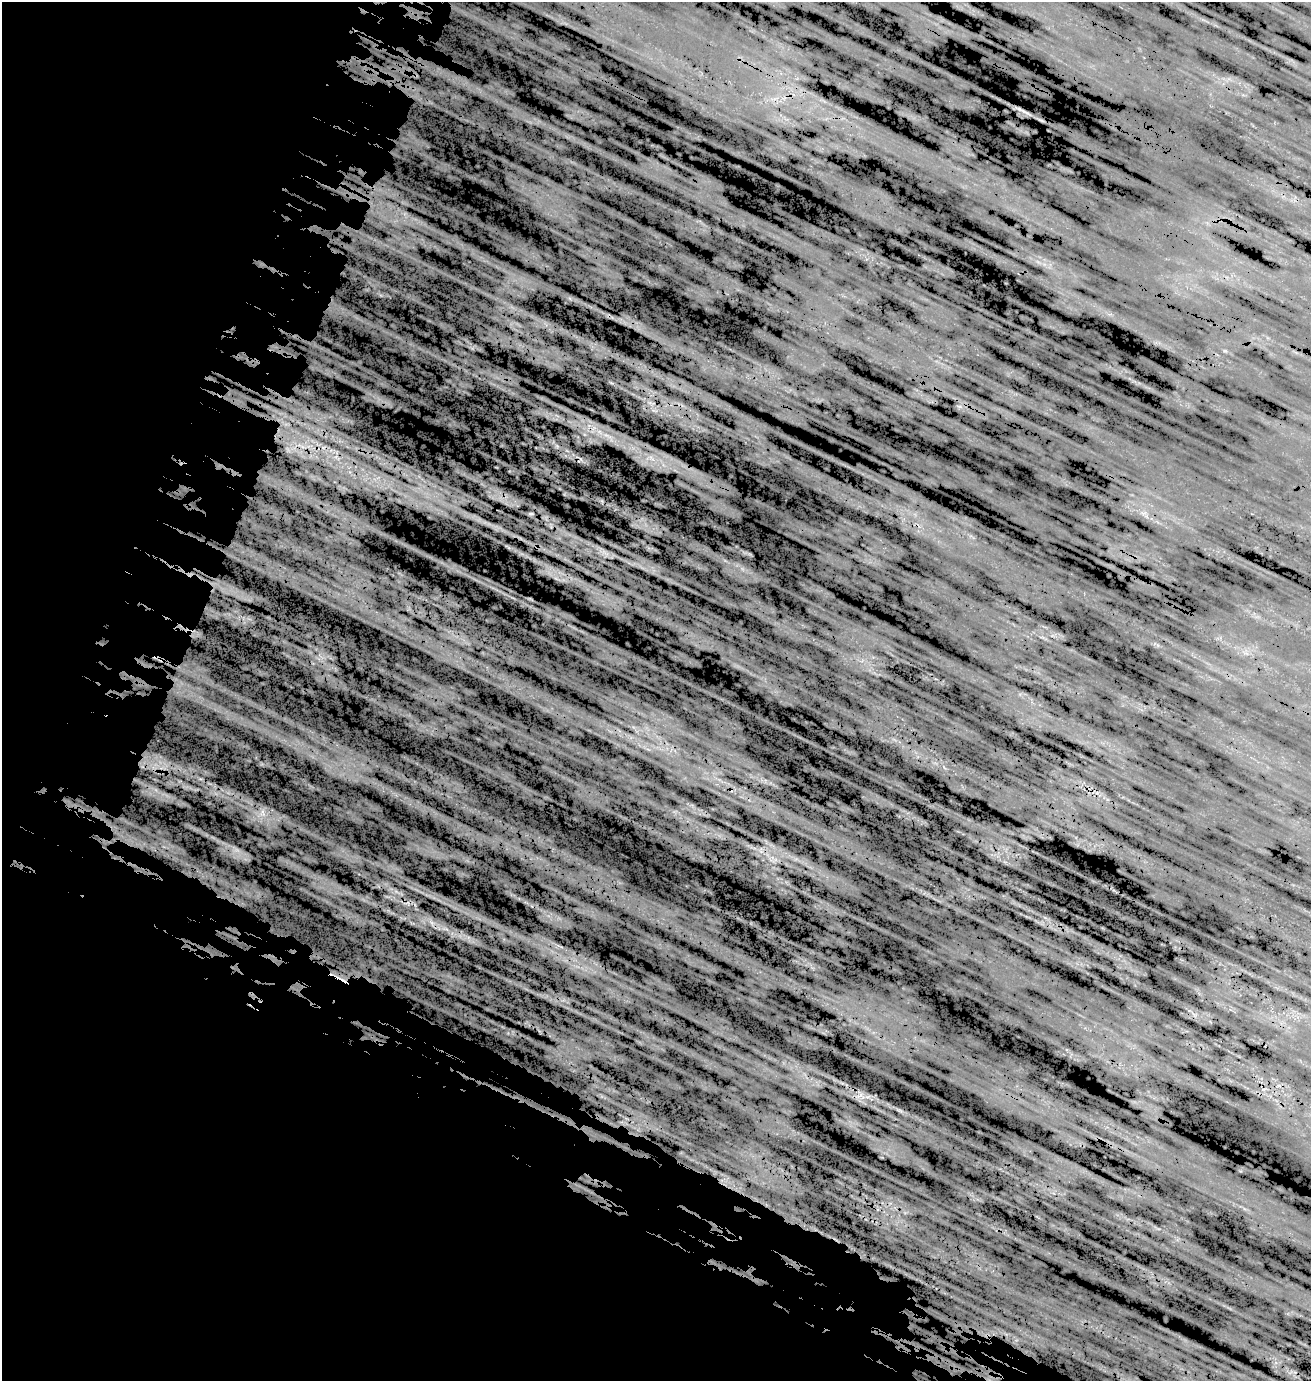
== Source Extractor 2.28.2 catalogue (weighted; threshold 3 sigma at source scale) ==
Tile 9 of 4 x 4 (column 1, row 3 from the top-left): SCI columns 495-1803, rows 1624-3002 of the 5976 x 5957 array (HDU 1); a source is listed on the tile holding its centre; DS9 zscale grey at full resolution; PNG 1313 x 1383 px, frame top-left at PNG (2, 2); no overlay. Shown black and unused: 35% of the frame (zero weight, under 3 of 5 exposures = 18% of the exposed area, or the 3 px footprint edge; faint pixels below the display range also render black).
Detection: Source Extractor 2.28.2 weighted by HDU 2 'WHT'; one run over the whole footprint, this tile lists its part. Background 0.104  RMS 0.082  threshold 0.37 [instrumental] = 3 sigma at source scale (4.5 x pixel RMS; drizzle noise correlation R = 1.50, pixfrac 1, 0.05/0.05 arcsec/px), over >= 5 px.
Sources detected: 10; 2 too faint to see at this stretch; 1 cosmic-ray / hot-pixel residue — not listed; the other 7 listed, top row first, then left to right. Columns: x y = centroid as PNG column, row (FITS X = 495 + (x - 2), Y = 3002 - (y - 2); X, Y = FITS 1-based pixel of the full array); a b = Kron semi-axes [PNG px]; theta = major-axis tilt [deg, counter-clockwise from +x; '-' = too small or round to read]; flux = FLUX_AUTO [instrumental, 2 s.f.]
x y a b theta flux
1025 112 25 3 -29 40
654 410 10 5 -1 31
599 432 7 6 - 34
651 458 10 4 -42 35
531 514 7 4 18 13
263 812 14 6 -69 53
901 1111 6 4 -70 9.2
Overlapping masked pixels (flux is a lower limit): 1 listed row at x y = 1025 112